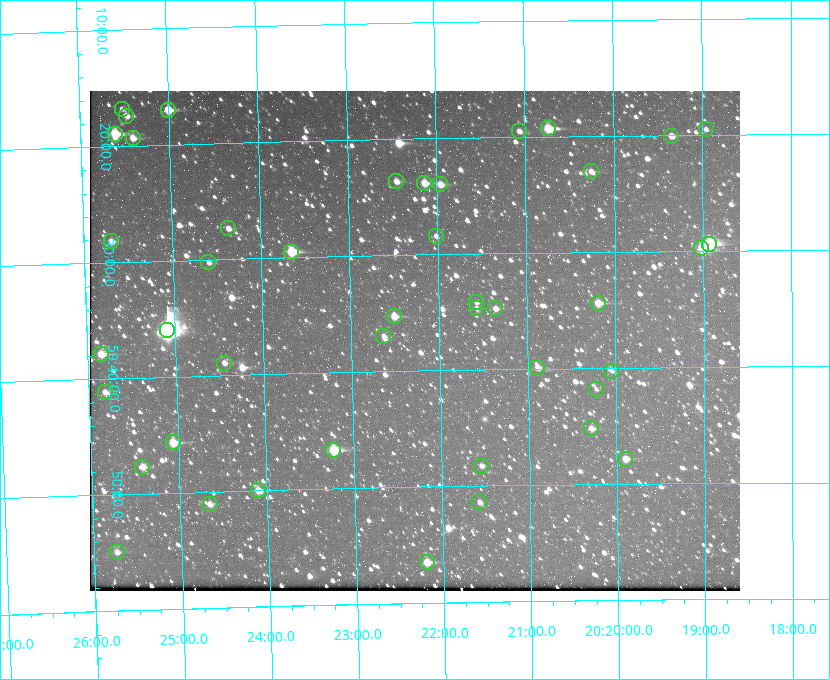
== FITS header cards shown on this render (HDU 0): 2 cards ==
NAXIS1  =                  650 / Width of table row in bytes
NAXIS2  =                  500 / Number of rows in table

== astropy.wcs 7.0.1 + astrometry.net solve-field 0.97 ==
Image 650 x 500 px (HDU 0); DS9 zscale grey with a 90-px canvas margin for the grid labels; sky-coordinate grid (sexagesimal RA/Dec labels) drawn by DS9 from the SOLVED WCS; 44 Tycho-2 reference stars matched to detected sources circled (green)
Header WCS: none
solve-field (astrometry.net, Tycho-2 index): SOLVED blind (the file carries no WCS)
Solved WCS: RA---TAN-SIP/DEC--TAN-SIP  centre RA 20:22:17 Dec +59:37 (305.57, +59.62 deg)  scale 5.17 arcsec/px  FOV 56.0' x 43.1'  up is -179 deg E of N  parity flipped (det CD > 0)
(file carries no celestial WCS; the grid is the blind solution)
Tycho-2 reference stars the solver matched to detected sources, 44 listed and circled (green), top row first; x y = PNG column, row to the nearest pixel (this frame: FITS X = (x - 90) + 1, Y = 500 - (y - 91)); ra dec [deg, ICRS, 3 dp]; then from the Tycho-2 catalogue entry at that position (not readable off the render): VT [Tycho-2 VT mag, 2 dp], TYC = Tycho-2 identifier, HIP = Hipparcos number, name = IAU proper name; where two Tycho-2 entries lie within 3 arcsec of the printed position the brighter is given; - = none
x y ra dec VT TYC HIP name
122 109 306.381 +59.280 11.91 3949-849-1 - -
168 110 306.252 +59.284 9.41 3949-1643-1 - -
126 116 306.368 +59.290 11.15 3949-1131-1 - -
548 128 305.185 +59.322 8.95 3949-1869-1 - -
706 129 304.741 +59.325 12.05 3949-499-1 - -
519 131 305.266 +59.325 11.55 3949-717-1 - -
115 134 306.403 +59.316 8.76 3949-1785-1 - -
671 136 304.838 +59.335 10.93 3949-1877-1 - -
133 138 306.353 +59.322 10.67 3949-467-1 - -
591 171 305.064 +59.384 11.29 3949-93-1 - -
396 181 305.613 +59.394 10.81 3949-1261-1 - -
424 183 305.535 +59.397 10.37 3949-1383-1 - -
440 184 305.490 +59.400 10.79 3949-1179-1 - -
228 228 306.091 +59.456 11.36 3949-919-1 - -
436 236 305.505 +59.474 11.77 3949-1259-1 - -
111 241 306.423 +59.470 10.87 3949-1331-1 - -
709 244 304.733 +59.490 8.93 3949-1451-1 - -
701 248 304.755 +59.496 9.37 3949-615-1 - -
291 252 305.915 +59.492 9.25 3949-1149-1 - -
208 262 306.149 +59.504 12.27 3949-401-1 - -
476 302 305.394 +59.570 11.70 3949-405-1 - -
598 303 305.049 +59.573 10.18 3949-1099-1 - -
476 308 305.393 +59.578 11.77 3949-137-1 - -
495 308 305.340 +59.579 10.98 3949-39-1 - -
394 316 305.628 +59.588 10.19 3949-1517-1 - -
167 330 306.271 +59.600 6.45 3949-2016-1 100714 -
383 336 305.659 +59.616 11.86 3949-1415-1 - -
101 354 306.462 +59.631 10.07 3949-521-1 - -
224 363 306.113 +59.648 11.13 3949-1837-1 - -
537 367 305.223 +59.664 11.52 3949-1631-1 - -
611 371 305.013 +59.671 12.48 3949-1826-1 - -
596 389 305.057 +59.697 12.28 3949-191-1 - -
105 392 306.454 +59.685 11.15 3949-15-1 - -
591 428 305.073 +59.753 11.06 3949-89-1 - -
173 442 306.265 +59.761 9.71 3949-555-1 - -
333 450 305.808 +59.778 8.73 3949-715-1 100545 -
625 459 304.976 +59.797 11.33 3949-1031-1 - -
481 466 305.387 +59.804 11.49 3949-285-1 - -
142 467 306.354 +59.795 10.50 3949-971-1 - -
258 490 306.026 +59.833 10.93 3949-785-1 - -
479 502 305.395 +59.857 11.71 3949-313-1 - -
210 504 306.165 +59.851 11.26 3949-49-1 - -
117 552 306.434 +59.916 11.17 3949-1155-1 - -
427 562 305.548 +59.941 10.72 3949-815-1 - -